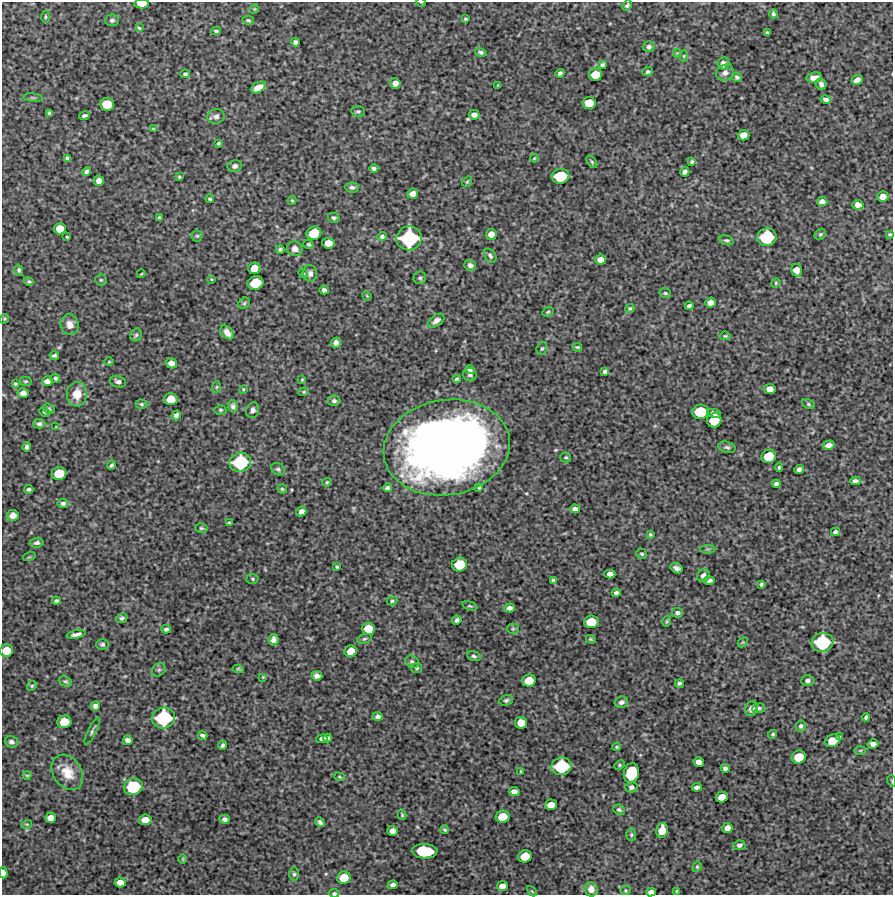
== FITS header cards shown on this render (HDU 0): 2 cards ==
NAXIS1  =                  891 /Length X axis
NAXIS2  =                  893 /Length Y axis

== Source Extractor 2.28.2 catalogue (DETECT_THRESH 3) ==
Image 891 x 893 px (HDU 0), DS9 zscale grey, 1 PNG px = 1 image px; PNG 895 x 897 px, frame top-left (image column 1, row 893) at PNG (2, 2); each listed source drawn as its Kron ellipse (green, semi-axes under 4 px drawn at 4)
Background 5590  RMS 280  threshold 828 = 3 sigma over >= 5 px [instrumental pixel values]
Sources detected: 290; all 290 listed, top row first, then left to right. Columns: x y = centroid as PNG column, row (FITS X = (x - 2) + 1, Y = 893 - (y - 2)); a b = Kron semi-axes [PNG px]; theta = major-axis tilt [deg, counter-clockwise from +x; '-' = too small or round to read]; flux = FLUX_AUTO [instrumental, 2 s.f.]
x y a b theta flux
421 2 5 3 - 1.4e+04
141 4 7 4 3 3.2e+05
627 5 5 4 - 3.4e+04
254 9 4 4 - 1.8e+04
773 14 4 3 - 3.8e+04
45 17 6 3 86 2.3e+04
465 19 4 3 - 2.7e+04
112 20 7 6 - 4.2e+04
248 20 6 4 -10 3.1e+04
139 28 4 3 - 2.2e+04
216 31 5 3 - 3.1e+04
767 33 4 3 - 3.2e+04
295 42 4 4 - 5.6e+04
649 47 6 5 - 5.9e+04
481 52 6 4 -17 4.0e+04
677 53 4 4 - 1.7e+04
684 56 6 4 89 2.1e+04
723 63 6 6 - 8.1e+04
602 65 4 4 - 3.4e+04
648 72 5 4 - 3.2e+04
560 73 4 4 - 5.1e+04
725 73 9 8 - 9.0e+04
185 74 5 4 - 4.0e+04
595 75 6 6 - 3.1e+05
737 77 5 4 - 4.0e+04
814 77 8 5 7 1.3e+05
857 80 5 4 - 1.2e+05
395 83 5 5 - 1.3e+05
821 84 6 5 - 6.1e+04
498 85 4 3 - 1.7e+04
258 87 8 5 28 1.8e+05
33 98 9 4 -5 2.8e+04
826 100 5 4 - 6.3e+04
589 103 7 6 - 3.2e+05
107 104 7 6 - 4.2e+05
358 111 7 5 -6 3.5e+04
49 113 4 3 - 3.7e+04
84 115 5 3 - 4.1e+04
474 115 5 5 - 9.1e+04
216 116 8 7 - 7.1e+04
153 129 3 2 - 1.4e+04
743 135 6 5 - 1.7e+05
219 143 3 3 - 2.5e+04
67 158 4 4 - 4.4e+04
534 158 4 3 - 1.8e+04
592 162 7 3 -54 2.6e+04
692 162 4 3 - 3.2e+04
235 166 7 6 - 7.0e+04
374 168 4 3 - 5.1e+04
87 172 4 4 - 5.5e+04
685 172 5 4 - 7.6e+04
560 176 9 7 11 6.8e+05
179 177 3 3 - 2.2e+04
99 181 5 5 - 1.1e+05
467 182 5 3 - 2.0e+04
352 187 7 5 -6 5.2e+04
413 194 5 5 - 1.1e+05
883 197 5 5 - 1.6e+05
210 199 4 3 - 3.0e+04
292 200 4 4 - 2.0e+04
822 202 5 4 - 9.0e+04
858 205 5 4 - 1.1e+05
159 218 4 3 - 2.7e+04
334 218 6 5 - 4.0e+04
60 229 6 5 - 2.3e+05
314 233 7 6 - 4.6e+05
491 234 5 5 - 1.6e+05
820 234 6 5 - 2.8e+04
890 234 4 3 - 2.6e+04
197 236 5 5 - 3.1e+04
382 236 5 4 - 4.0e+04
67 237 3 3 - 2.0e+04
767 237 10 9 - 9.7e+05
409 238 12 12 - 1.5e+06
727 240 7 4 -16 3.5e+04
328 243 6 5 - 2.1e+05
308 244 5 4 - 3.1e+04
280 249 4 3 - 3.5e+04
295 249 8 7 - 1.0e+05
490 256 8 5 -54 4.5e+04
601 260 5 5 - 1.3e+05
470 265 6 5 - 7.5e+04
254 268 6 5 - 2.7e+05
19 270 5 4 - 3.5e+04
797 270 6 5 - 1.7e+05
303 273 5 4 - 2.4e+04
310 273 8 7 - 6.5e+04
141 274 4 3 - 1.3e+04
420 278 6 6 - 3.8e+04
211 279 4 3 - 1.6e+04
101 280 6 5 - 3.1e+04
29 281 5 4 - 2.8e+04
256 283 8 7 - 5.3e+05
776 283 5 4 - 2.2e+04
324 290 5 4 - 6.4e+04
665 293 6 4 -14 2.8e+04
367 296 5 4 - 1.7e+04
244 303 6 5 - 2.7e+04
711 303 5 5 - 1.3e+05
689 306 4 4 - 5.4e+04
630 308 5 4 - 2.5e+04
548 312 6 4 22 2.6e+04
4 319 5 4 - 2.0e+04
436 321 9 5 34 8.9e+04
70 325 10 9 - 1.6e+05
227 332 8 5 -44 1.2e+05
136 335 6 5 - 3.3e+04
725 336 5 3 - 2.1e+04
336 343 5 5 - 7.7e+04
577 347 5 3 - 2.5e+04
542 348 7 5 72 3.2e+04
54 355 4 3 - 3.7e+04
109 362 4 3 - 1.6e+04
171 363 6 5 - 8.8e+04
470 370 5 4 - 4.3e+04
605 372 4 4 - 4.7e+04
470 375 7 6 - 5.4e+04
55 378 5 4 - 3.9e+04
457 379 4 3 - 2.8e+04
302 380 4 3 - 1.7e+04
26 381 6 4 2 2.5e+04
47 381 5 5 - 1.1e+05
118 382 8 6 -14 6.9e+04
15 384 3 3 - 2.6e+04
217 387 6 4 88 2.0e+04
243 389 4 3 - 1.8e+04
770 389 5 5 - 1.4e+05
304 392 5 4 - 2.4e+04
23 393 5 5 - 1.1e+05
77 394 12 10 86 2.9e+05
171 399 6 6 - 3.0e+05
334 401 6 5 - 4.9e+04
141 404 6 4 -1 2.8e+04
808 404 6 4 -28 2.9e+04
233 406 6 5 - 5.0e+04
49 409 6 5 - 2.7e+04
220 410 6 5 - 3.0e+04
253 410 8 6 73 6.6e+04
44 412 5 3 - 2.4e+04
700 412 8 7 - 6.1e+05
714 413 7 4 -10 8.4e+04
176 415 5 4 - 5.5e+04
714 420 7 7 - 4.8e+05
39 424 6 4 -2 5.0e+04
56 427 4 3 - 1.6e+04
829 445 6 4 16 9.2e+04
27 447 4 4 - 5.9e+04
447 447 63 47 9 1.8e+07
727 447 9 5 -15 4.4e+04
769 456 7 6 - 4.6e+05
566 457 5 5 - 2.7e+04
240 462 11 9 11 1.1e+06
111 465 5 3 - 3.5e+04
779 467 4 3 - 2.7e+04
278 469 7 5 -35 4.1e+04
799 469 5 4 - 8.0e+04
59 474 7 6 - 4.2e+05
855 481 5 4 - 6.8e+04
327 482 4 4 - 2.2e+04
776 484 4 3 - 5.2e+04
479 487 4 4 - 3.2e+04
387 488 5 4 - 5.2e+04
29 489 5 3 - 4.4e+04
282 489 5 4 - 2.4e+04
63 503 6 4 10 4.8e+04
575 509 5 4 - 7.9e+04
301 511 5 4 - 8.7e+04
13 515 6 5 - 1.5e+05
229 523 4 3 - 2.1e+04
201 528 6 4 -14 2.9e+04
835 532 4 4 - 5.6e+04
650 534 4 3 - 2.3e+04
37 543 7 4 7 4.8e+04
708 549 8 4 0 2.5e+04
642 554 5 5 - 3.2e+04
29 557 6 4 17 2.3e+04
460 565 7 7 - 4.7e+05
337 567 4 3 - 2.4e+04
677 568 6 5 - 6.2e+04
610 574 5 4 - 9.7e+04
703 576 7 6 - 7.8e+04
253 579 6 5 - 2.6e+04
553 580 4 3 - 3.0e+04
709 580 6 3 2 6.0e+04
761 584 4 3 - 3.4e+04
616 593 4 4 - 5.8e+04
56 601 4 3 - 3.7e+04
392 601 5 4 - 2.8e+04
470 606 8 4 -18 2.8e+04
509 608 5 4 - 8.2e+04
677 613 5 5 - 5.2e+04
122 618 5 4 - 3.6e+04
457 620 5 4 - 5.3e+04
667 621 5 3 - 2.3e+04
591 622 7 6 - 4.0e+05
166 629 5 4 - 4.9e+04
368 629 6 6 - 3.0e+05
513 629 5 5 - 2.7e+04
76 634 9 3 11 6.6e+04
364 639 7 4 18 3.3e+04
591 639 5 3 - 2.4e+04
273 640 6 5 - 7.6e+04
743 642 6 4 43 2.4e+04
822 642 11 9 9 1.2e+06
102 644 6 5 - 4.0e+04
7 651 6 6 - 3.1e+05
351 651 6 5 - 2.5e+05
474 656 7 5 -16 3.8e+04
412 662 7 5 -27 4.1e+04
416 668 5 5 - 3.5e+04
238 669 5 4 - 2.6e+04
159 670 7 6 - 3.7e+04
317 676 5 5 - 7.4e+04
263 677 4 3 - 1.5e+04
808 680 6 5 - 5.7e+04
65 681 7 5 -22 3.4e+04
529 681 7 6 - 3.2e+05
679 683 4 3 - 3.9e+04
32 686 5 4 - 2.5e+04
506 700 7 5 20 4.0e+04
621 702 7 5 15 6.2e+04
95 706 5 4 - 8.3e+04
759 708 6 5 - 3.9e+04
751 709 8 6 69 8.5e+04
378 716 5 4 - 5.9e+04
866 717 4 3 - 3.4e+04
164 718 11 10 - 1.3e+06
64 722 7 6 - 3.5e+05
521 723 6 6 - 2.2e+05
801 726 6 5 - 4.2e+04
92 731 15 3 64 4.5e+04
773 734 4 4 - 2.7e+04
203 735 5 3 - 4.2e+04
839 737 4 3 - 3.2e+04
328 738 4 3 - 3.7e+04
322 739 5 4 - 7.8e+04
128 740 5 4 - 8.2e+04
832 741 7 6 - 3.3e+05
11 742 7 5 -17 6.2e+04
873 744 5 4 - 9.1e+04
223 745 4 4 - 4.4e+04
617 747 4 3 - 2.2e+04
860 750 6 4 2 2.3e+04
799 757 7 6 - 3.9e+05
699 762 5 4 - 1.0e+05
619 765 5 4 - 2.5e+04
561 766 10 9 - 9.9e+05
725 768 4 4 - 5.8e+04
521 771 3 2 - 1.8e+04
67 772 19 14 -57 3.3e+05
631 773 10 7 77 8.7e+05
27 775 4 3 - 1.5e+04
339 777 5 4 - 2.3e+04
892 781 6 3 -71 1.7e+04
133 787 9 8 - 8.8e+05
631 787 6 5 - 4.2e+04
697 787 5 4 - 6.3e+04
514 792 5 4 - 1.2e+05
722 797 6 5 - 2.1e+05
551 805 6 5 - 1.9e+05
619 810 6 5 - 3.8e+04
402 815 5 3 - 2.2e+04
503 817 7 6 - 3.4e+05
50 818 5 5 - 1.3e+05
225 819 5 4 - 6.0e+04
145 820 6 5 - 1.7e+05
320 822 5 4 - 5.0e+04
27 824 5 3 - 1.8e+04
727 828 5 5 - 1.3e+05
444 830 4 4 - 2.4e+04
662 830 7 6 - 2.5e+05
393 831 5 5 - 1.4e+05
631 835 6 5 - 2.9e+04
739 845 6 4 8 4.5e+04
425 851 12 7 -3 1.0e+06
525 856 7 6 - 3.4e+05
183 859 5 3 - 1.6e+04
697 867 5 4 - 2.4e+04
3 873 5 4 - 1.5e+05
294 874 6 5 - 3.3e+04
344 878 7 6 - 3.2e+05
120 882 6 5 - 1.6e+05
393 885 5 4 - 7.0e+04
502 886 5 5 - 1.4e+05
591 889 7 6 - 1.3e+05
625 890 5 4 - 2.0e+04
532 891 6 3 -45 2.0e+04
677 891 3 3 - 2.1e+04
651 892 5 4 - 9.7e+04
334 893 5 3 - 2.5e+04
At the frame edge (FLAGS 8, measured only in part): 7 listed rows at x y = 421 2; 141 4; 7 651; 892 781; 3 873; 651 892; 334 893